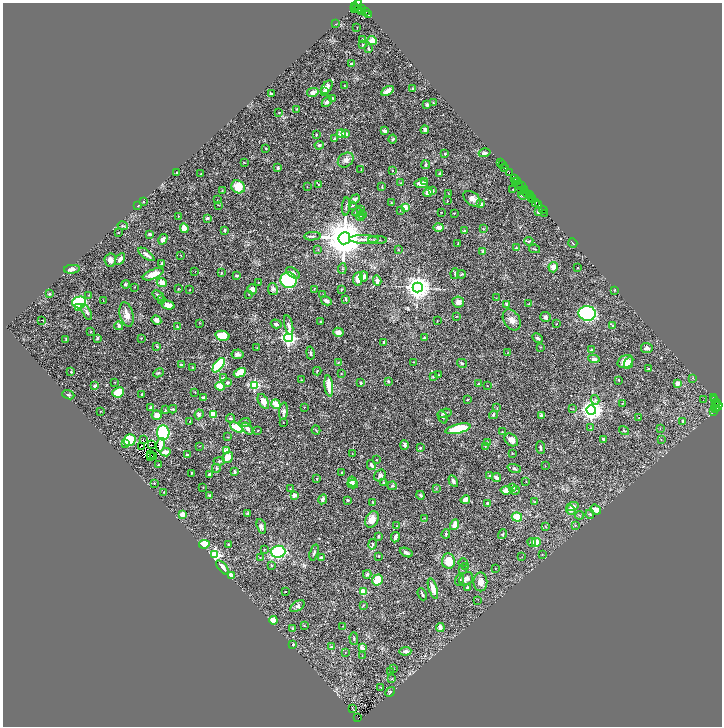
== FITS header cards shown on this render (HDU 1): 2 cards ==
NAXIS1  =                 1439
NAXIS2  =                 1448

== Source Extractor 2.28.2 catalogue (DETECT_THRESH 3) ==
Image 1439 x 1448 px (HDU 1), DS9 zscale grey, zoomed out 1/2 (1 PNG px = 2 x 2 image px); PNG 724 x 728 px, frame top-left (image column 2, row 1447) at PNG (3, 3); each listed source drawn as its Kron ellipse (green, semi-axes under 4 px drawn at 4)
Background 0.594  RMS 0.029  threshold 0.0861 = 3 sigma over >= 5 px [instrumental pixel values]
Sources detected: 479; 53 cannot appear on this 1/2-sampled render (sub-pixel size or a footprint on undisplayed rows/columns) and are neither listed nor drawn; the other 426 listed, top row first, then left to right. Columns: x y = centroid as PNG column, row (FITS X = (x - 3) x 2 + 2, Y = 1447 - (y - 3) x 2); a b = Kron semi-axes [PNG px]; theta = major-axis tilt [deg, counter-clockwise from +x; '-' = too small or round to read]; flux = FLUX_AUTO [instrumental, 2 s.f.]
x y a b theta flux
357 5 6 3 62 430
354 6 3 2 - 52
362 8 4 4 - 300
355 9 3 2 - 110
359 10 3 2 - 180
365 11 3 2 - 240
362 12 4 1 - 86
368 15 2 2 - 24
336 24 2 2 - 1.9
357 28 2 2 - 2.1
362 39 3 2 - 3.3
372 41 5 4 - 52
362 45 3 2 - 4.9
369 49 4 2 - 6.3
351 64 3 2 - 8.5
345 86 2 1 - 1.9
327 87 7 4 54 30
413 88 3 3 - 7.1
324 91 2 2 - 21
387 91 7 3 32 46
313 92 6 4 12 23
271 93 3 3 - 6.8
333 98 4 2 - 5.9
327 102 6 3 49 13
433 103 3 3 - 3.7
427 105 3 3 - 11
297 109 2 2 - 2.2
279 113 3 3 - 4.1
425 130 4 3 - 24
385 131 4 3 - 19
341 133 4 4 - 37
346 134 3 3 - 23
316 135 2 2 - 4.7
335 139 3 2 - 17
393 139 4 3 - 6.8
319 145 4 4 - 8.3
266 148 3 2 - 3.3
485 153 6 3 16 12
445 154 2 2 - 6.7
346 160 8 6 38 27
244 162 3 2 - 2.6
500 163 3 1 - 0.41
426 165 4 3 - 12
502 165 2 2 - 8.9
278 168 3 2 - 18
505 168 3 2 - 26
361 170 2 1 - 1.9
393 170 3 2 - 3.7
177 173 3 3 - 6.6
440 173 3 2 - 8.2
509 173 3 2 - 240
201 174 2 2 - 5
515 178 2 1 - 33
425 181 3 3 - 9.3
515 181 2 1 - 40
518 182 2 1 - 30
400 183 3 3 - 2.9
319 184 3 2 - 3.4
421 184 7 4 -2 35
518 184 2 2 - 100
521 186 3 3 - 200
238 187 7 6 - 97
307 187 2 2 - 1.7
382 187 3 2 - 5.1
513 190 2 2 - 2.5
521 190 2 2 - 37
525 190 3 2 - 110
222 191 3 2 - 2.8
433 191 4 3 - 8.7
428 192 5 4 - 41
448 193 2 1 - 2.2
527 194 4 2 - 80
529 194 2 1 - 39
523 195 4 3 - 6.6
530 196 2 1 - 35
532 198 4 2 - 210
355 199 5 3 - 9.5
472 199 10 6 -37 34
217 200 2 2 - 1.9
533 200 2 2 - 160
447 201 3 2 - 2.9
144 202 2 2 - 3.9
391 203 2 2 - 2.3
536 203 3 2 - 230
481 204 3 3 - 27
138 205 3 2 - 2.9
218 205 3 2 - 1.8
352 205 3 2 - 3.8
538 205 3 2 - 49
346 207 9 2 87 7.7
405 207 3 3 - 49
361 209 2 2 - 1.8
400 210 3 3 - 4.4
543 210 4 2 - 63
358 212 6 3 6 10
441 212 2 1 - 2.2
538 212 3 3 - 21
454 213 3 2 - 4.4
363 214 3 2 - 3.1
545 214 2 1 - 2
178 216 2 1 - 1.7
360 216 4 3 - 6.2
207 218 3 3 - 17
123 226 5 2 - 5.8
438 227 5 3 - 28
184 228 5 3 - 67
483 229 3 2 - 4.2
225 230 4 3 - 7.6
464 231 2 2 - 15
118 233 2 2 - 4.4
150 234 4 3 - 7.2
312 236 8 2 3 7.7
344 238 6 6 - 22000
163 239 5 4 - 31
364 239 15 4 -1 34
377 240 9 2 0 8.8
529 241 4 3 - 5.3
573 243 5 2 - 4.8
458 244 2 2 - 3
516 248 3 2 - 6.8
534 249 5 2 - 4.7
318 250 3 2 - 2.8
398 250 4 2 - 2.9
483 251 2 2 - 50
146 254 9 3 -38 24
181 255 3 2 - 3
120 259 6 4 58 31
110 260 6 5 - 30
162 263 3 2 - 6.6
553 267 5 4 - 35
577 268 2 2 - 3.1
72 269 8 4 5 20
342 269 5 2 - 5.2
195 271 2 1 - 1.6
221 273 3 3 - 4.5
293 273 8 4 -34 17
153 274 11 4 24 73
455 274 5 3 - 6.9
461 274 5 3 - 6.5
236 276 3 2 - 10
364 277 5 3 - 23
358 279 6 5 - 46
289 280 8 8 - 340
377 281 5 3 - 18
258 282 2 2 - 2.2
162 283 5 4 - 36
125 284 4 3 - 6.5
135 287 2 2 - 2.3
418 288 5 5 - 5700
178 289 4 2 - 3.9
252 289 5 5 - 20
273 289 6 5 - 15
314 289 3 2 - 2.5
342 289 3 3 - 4.7
189 290 2 1 - 2.4
615 290 2 2 - 2.9
49 294 2 2 - 23
249 294 2 1 - 2.3
89 295 3 3 - 3.9
158 295 6 3 -36 13
323 295 4 3 - 11
496 298 2 2 - 2.1
161 299 4 2 - 4.8
346 299 3 2 - 4.7
103 300 3 2 - 2.6
326 301 6 3 -30 21
79 302 7 6 - 340
458 302 6 5 - 25
507 304 3 3 - 14
529 304 3 2 - 2.3
168 305 7 4 -15 39
79 307 3 3 - 23
87 312 8 4 -64 15
587 313 9 7 -10 1200
127 315 12 6 -77 41
457 316 3 2 - 3.4
545 317 5 5 - 13
42 320 2 1 - 23
156 320 5 4 - 26
512 320 11 8 -58 39
437 321 2 2 - 2.5
320 322 3 2 - 2.8
200 323 3 2 - 2
276 324 5 4 - 14
556 324 2 2 - 1.7
289 325 10 3 -78 26
119 326 4 3 - 13
177 326 3 2 - 3.4
612 326 4 3 - 7.1
91 331 3 2 - 2.9
338 332 5 4 - 39
222 336 7 4 -13 120
97 338 3 2 - 8.6
141 338 2 2 - 2.5
288 338 4 4 - 1300
424 338 3 2 - 4.9
537 338 5 3 - 13
66 340 3 2 - 3.5
384 342 3 2 - 7
157 346 3 3 - 6.5
540 347 3 3 - 3
257 348 2 2 - 2.7
647 348 6 5 - 21
591 350 3 3 - 6.3
310 353 6 3 -78 9.7
508 353 2 2 - 2.1
238 354 6 5 - 17
594 359 5 4 - 20
338 362 3 3 - 4
414 362 2 2 - 2.1
625 362 8 6 27 75
462 363 5 3 - 8.6
628 363 6 3 65 14
181 365 3 3 - 13
219 365 8 4 53 290
192 367 3 2 - 2.4
649 369 3 3 - 5.3
317 371 4 2 - 4.8
71 372 3 3 - 5.1
158 373 5 3 - 7
240 373 6 4 28 66
341 373 3 2 - 3.5
438 375 2 2 - 2.8
433 376 4 2 - 6.1
223 378 4 3 - 7.3
692 378 3 2 - 3.1
302 380 2 2 - 2.8
619 380 3 2 - 4.1
388 381 4 3 - 7.2
115 382 2 2 - 2.3
227 383 4 3 - 11
361 383 4 3 - 5.7
479 383 3 3 - 6.8
678 383 3 2 - 63
254 385 3 3 - 510
95 386 3 2 - 15
220 386 5 4 - 61
329 386 11 4 -83 84
487 386 3 2 - 2.9
118 392 6 5 - 110
195 392 3 2 - 3
142 394 3 1 - 3.3
68 395 6 3 -20 5.6
203 398 4 2 - 12
713 398 2 1 - 1.9
467 399 2 2 - 3.9
595 400 5 4 - 10
703 400 2 1 - 460
715 400 3 2 - 31
263 401 8 4 -59 44
717 402 2 2 - 23
623 403 3 2 - 2.6
276 404 5 4 - 81
716 404 2 1 - 14
717 406 6 2 19 97
151 407 4 3 - 15
304 407 2 1 - 1.7
497 408 3 2 - 1.9
716 408 3 3 - 110
173 409 4 3 - 6.7
573 409 3 2 - 3.6
165 410 3 2 - 3.7
591 410 5 4 - 3500
283 411 8 4 85 17
100 412 2 2 - 2.2
714 412 4 2 - 16
444 413 7 3 14 8.5
199 414 5 3 - 9.7
213 414 3 3 - 170
157 415 5 5 - 43
493 415 4 3 - 6.9
541 416 2 2 - 36
443 417 7 3 -68 8.1
230 418 4 3 - 7.4
639 418 3 2 - 2.8
683 421 4 3 - 13
190 422 2 2 - 4
245 422 6 4 17 11
283 422 2 1 - 2.2
237 428 7 4 -34 150
590 428 3 2 - 3
660 428 3 2 - 2.8
247 429 7 4 -51 18
458 429 13 4 13 240
316 430 4 3 - 4.9
257 431 2 1 - 2
624 431 5 2 - 4.5
502 432 2 2 - 1.9
163 433 7 6 - 340
227 437 3 2 - 2.4
603 439 3 2 - 8.4
130 440 6 5 - 210
143 440 2 1 - 3.2
511 440 7 5 -39 36
661 440 2 2 - 2.2
487 443 4 3 - 5.3
126 444 2 2 - 15
152 444 2 1 - 1.3
161 445 7 3 75 36
404 445 5 4 - 15
141 446 3 1 - 1.8
200 446 2 2 - 2.2
485 446 3 2 - 3.2
420 448 3 3 - 6.5
540 448 6 3 -84 11
226 450 2 2 - 91
166 452 5 3 - 39
352 453 2 1 - 1.8
512 453 2 2 - 2.5
151 455 2 1 - 0.76
187 455 3 3 - 8.9
150 457 2 1 - 2.5
153 457 2 1 - 0.82
228 457 6 5 - 64
376 460 2 2 - 2.9
219 461 6 4 4 11
158 465 2 2 - 4
371 465 5 3 - 21
545 466 3 2 - 1.6
216 468 4 3 - 7.5
514 468 7 3 -19 9
235 472 3 3 - 8
191 473 3 2 - 4.1
342 473 2 2 - 3.8
210 475 3 3 - 17
380 475 6 5 - 19
489 476 4 3 - 5.3
496 478 4 2 - 38
317 479 2 2 - 3.5
352 481 5 3 - 24
453 481 6 4 -61 11
383 482 3 3 - 5.3
526 482 2 2 - 2.3
154 483 2 1 - 1.9
353 484 5 3 - 23
392 486 5 3 - 8.4
203 487 2 2 - 2.1
290 488 3 2 - 3.1
512 488 3 3 - 27
436 489 3 3 - 3.8
506 490 6 4 5 45
515 490 5 4 - 7.5
164 492 4 2 - 2.5
209 495 3 2 - 4.8
294 495 4 3 - 27
421 495 4 3 - 11
323 499 5 4 - 20
347 500 3 2 - 6.3
465 500 5 4 - 30
372 502 3 2 - 4.3
535 502 3 2 - 2.7
487 503 3 2 - 9.8
572 507 6 4 21 33
571 510 5 4 - 22
596 510 6 4 -39 39
248 513 4 3 - 5.9
182 514 4 3 - 55
590 514 5 4 - 9.9
580 515 4 3 - 4.9
517 517 5 4 - 99
425 518 3 2 - 2.3
372 519 9 6 63 47
455 525 5 3 - 62
575 525 3 2 - 3.1
261 526 7 4 -73 19
396 526 2 1 - 3.5
546 527 4 2 - 2.5
446 534 5 3 - 8.3
503 534 5 3 - 5.9
379 536 3 2 - 9.1
395 537 5 3 - 20
532 542 4 3 - 15
536 542 4 4 - 48
204 544 5 4 - 140
372 544 5 4 - 9.9
228 545 3 2 - 9.7
264 549 3 2 - 3.2
278 552 7 6 - 470
314 552 8 3 73 9.8
406 552 7 3 -25 18
542 554 3 2 - 3.6
215 555 4 4 - 610
379 556 3 2 - 4.1
260 557 3 2 - 2.9
522 557 2 1 - 1.5
321 558 3 3 - 16
448 561 7 6 - 74
463 563 4 2 - 5
271 565 4 3 - 5.7
465 566 3 2 - 2.2
222 567 8 3 -49 41
462 569 3 2 - 2.1
495 569 2 2 - 1.9
367 574 4 4 - 13
231 575 3 3 - 49
466 579 7 6 - 25
377 580 6 5 - 100
460 580 6 3 70 10
480 582 9 7 -90 40
468 587 4 3 - 5.9
433 589 11 3 -72 67
363 591 3 2 - 170
285 592 2 2 - 5.6
422 594 6 2 -68 7.7
478 600 2 2 - 1.9
363 605 3 2 - 3.4
297 606 8 5 36 18
273 620 4 4 - 49
304 626 3 2 - 2.7
343 626 3 2 - 2.6
293 628 4 3 - 5.9
440 628 4 4 - 25
354 638 6 3 -88 7
293 644 3 2 - 5.2
331 646 4 3 - 4.9
362 648 2 2 - 54
405 651 6 3 3 18
345 652 2 2 - 1.9
362 656 2 2 - 1.9
393 669 4 2 - 2.9
390 672 2 2 - 3.7
391 679 3 2 - 3
381 687 3 2 - 2.9
390 692 5 4 - 6.3
353 709 3 1 - 2.2
358 718 2 1 - 12
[53 sub-pixel or undisplayed-footprint detections neither listed nor drawn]